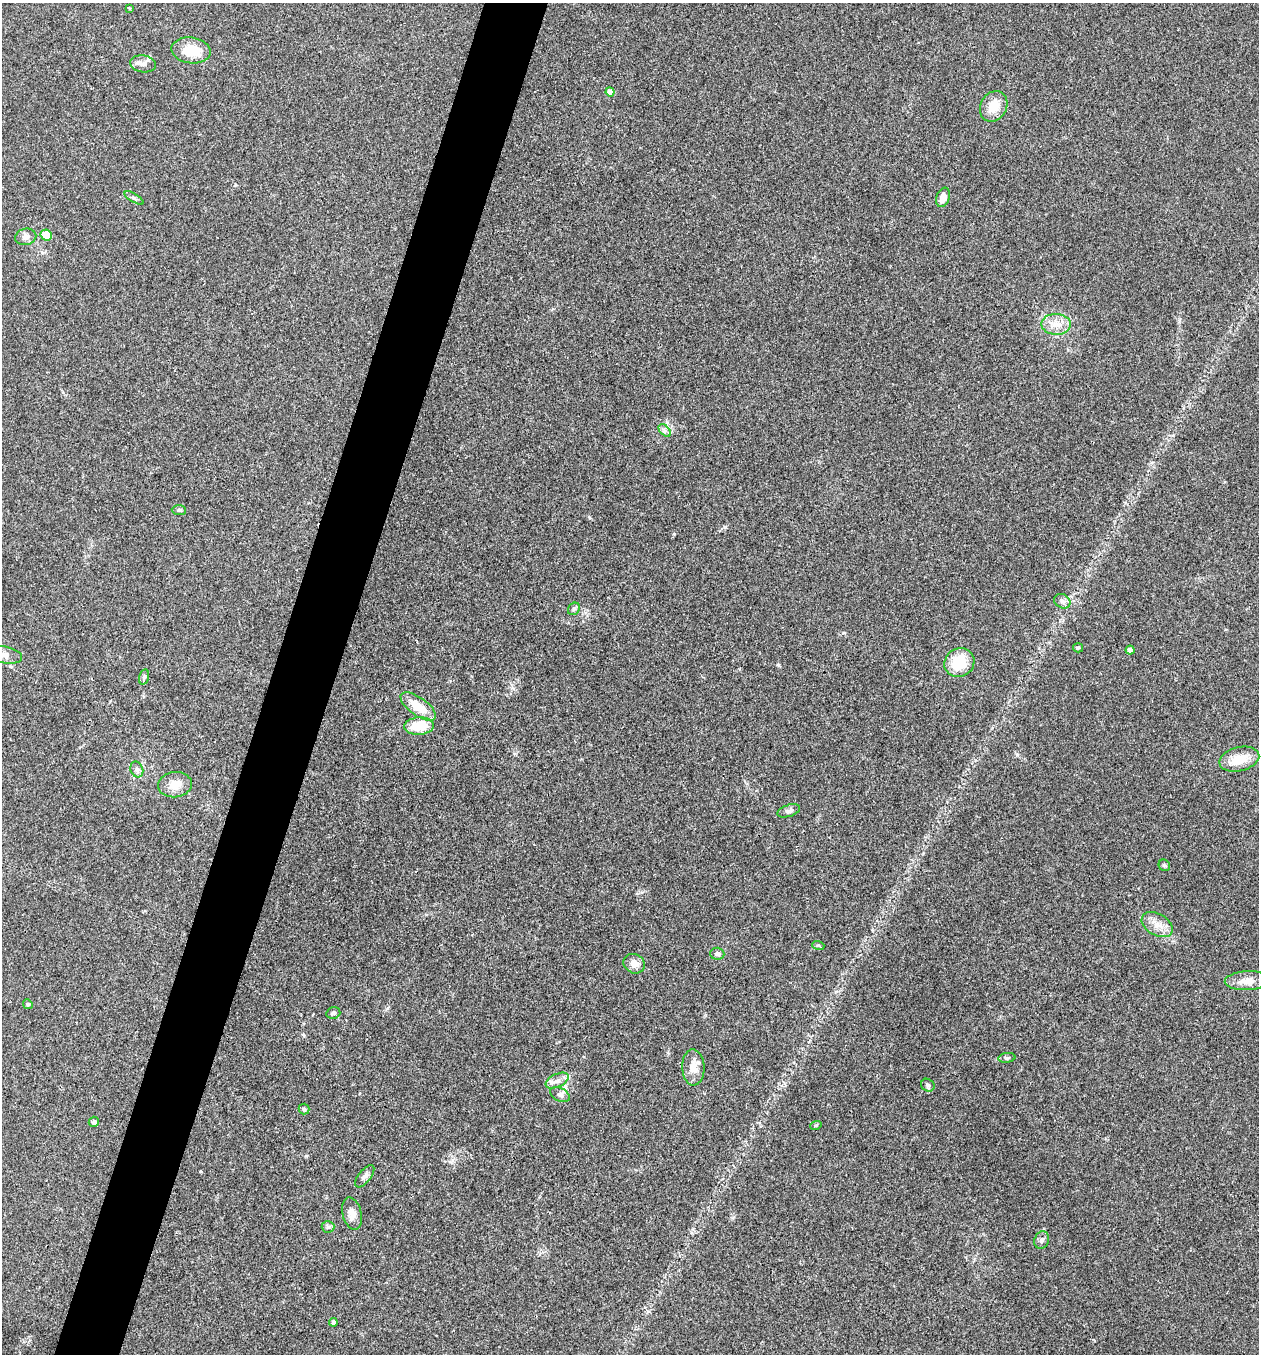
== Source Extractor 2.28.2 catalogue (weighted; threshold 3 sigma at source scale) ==
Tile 7 of 4 x 4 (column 3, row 2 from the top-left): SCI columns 2650-3906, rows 2710-4061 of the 5429 x 5415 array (HDU 1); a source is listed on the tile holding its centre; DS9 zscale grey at full resolution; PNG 1261 x 1356 px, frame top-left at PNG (2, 3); each listed source drawn as its Kron ellipse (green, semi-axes under 4 px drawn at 4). Shown black and unused: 5% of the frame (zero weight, under 3 of 4 exposures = <1% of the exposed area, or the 3 px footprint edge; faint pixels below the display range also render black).
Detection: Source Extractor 2.28.2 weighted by HDU 2 'WHT'; one run over the whole footprint, this tile lists its part. Background 0.1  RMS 0.0062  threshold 0.0278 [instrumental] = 3 sigma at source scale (4.5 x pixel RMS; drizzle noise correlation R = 1.50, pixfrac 1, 0.05/0.05 arcsec/px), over >= 5 px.
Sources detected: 46; all 46 listed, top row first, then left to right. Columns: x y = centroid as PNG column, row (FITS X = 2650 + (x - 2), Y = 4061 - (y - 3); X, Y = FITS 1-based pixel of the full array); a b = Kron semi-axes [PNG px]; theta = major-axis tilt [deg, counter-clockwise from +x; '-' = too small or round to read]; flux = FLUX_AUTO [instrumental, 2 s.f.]
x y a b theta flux
129 8 3 3 - 0.54
191 50 20 13 -7 14
143 64 13 8 -9 3.6
610 92 4 4 - 6.7
994 106 16 13 60 10
943 197 10 6 70 5.5
134 198 11 3 -30 1.3
46 235 6 5 - 7.9
26 237 10 8 12 3.2
1056 324 15 10 -2 7
665 430 7 4 -46 1.7
179 510 7 5 -2 1.2
1062 601 8 6 -31 2.3
574 609 7 5 49 1.2
1078 648 5 4 - 0.82
1130 650 4 4 - 6.1
5 655 17 8 -10 4.5
959 663 15 14 - 18
144 677 8 5 75 1.3
418 707 20 9 -36 12
419 726 15 8 4 15
1239 759 20 12 14 12
137 769 8 6 -70 1.8
175 785 17 12 7 8.5
789 811 12 6 18 2.1
1164 865 6 5 - 1.1
1157 924 17 11 -30 6.3
818 945 6 4 -18 0.76
717 954 7 6 - 2
634 964 11 9 -26 4.9
1247 981 22 9 2 6.4
28 1004 5 4 - 0.78
333 1013 7 5 15 1.3
1007 1058 8 5 6 1.3
693 1067 18 11 -88 7
557 1081 12 6 25 3.6
928 1085 7 6 - 1.3
560 1095 10 6 -28 2.1
304 1109 5 5 - 1.1
94 1122 5 5 - 1
816 1125 6 3 19 0.67
365 1176 13 6 51 2.4
352 1214 16 9 -76 4.9
328 1227 6 6 - 1.4
1042 1240 9 7 64 2.1
333 1322 4 4 - 2
Isophote crosses this tile's border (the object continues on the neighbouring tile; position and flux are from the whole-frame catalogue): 1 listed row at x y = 5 655
Unlisted compact peaks at least as high as the median listed source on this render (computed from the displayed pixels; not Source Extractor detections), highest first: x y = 778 665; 674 534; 1017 755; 589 517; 724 527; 844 633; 304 1035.